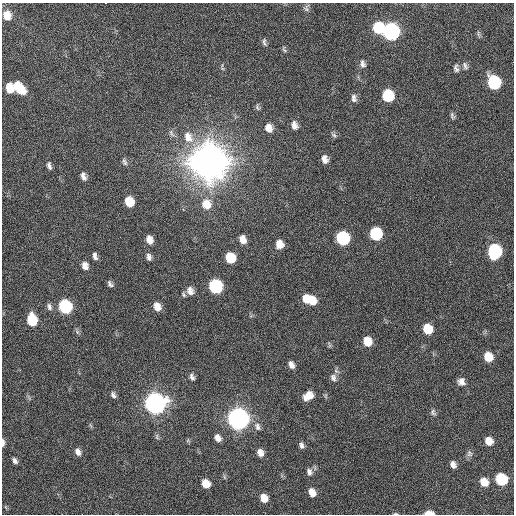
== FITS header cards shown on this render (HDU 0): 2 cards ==
NAXIS1  =                  512 / Axis length
NAXIS2  =                  512 / Axis length

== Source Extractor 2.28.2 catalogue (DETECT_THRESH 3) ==
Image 512 x 512 px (HDU 0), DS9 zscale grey, 1 PNG px = 1 image px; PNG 516 x 516 px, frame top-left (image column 1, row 512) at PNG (2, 3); no overlay
Background 46.1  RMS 7.1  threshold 21.4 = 3 sigma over >= 5 px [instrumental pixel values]
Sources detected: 83; all 83 listed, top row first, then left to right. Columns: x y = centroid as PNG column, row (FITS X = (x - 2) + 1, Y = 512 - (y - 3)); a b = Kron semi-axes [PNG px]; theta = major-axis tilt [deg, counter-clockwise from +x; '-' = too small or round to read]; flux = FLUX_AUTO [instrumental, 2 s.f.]
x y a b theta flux
105 3 3 2 - 2.3e+03
306 8 11 7 74 1.4e+03
7 15 10 8 -72 6.1e+03
378 27 9 8 - 2.2e+04
391 31 9 8 - 1.7e+05
478 34 9 3 -77 8.3e+02
264 42 11 5 -73 1.2e+03
284 49 9 4 -73 8.7e+02
362 64 9 6 -73 1.8e+03
465 66 11 6 -68 1.5e+03
456 68 11 6 -77 1.5e+03
494 82 9 8 - 5.3e+04
10 88 8 6 -76 9.4e+03
19 88 13 7 -47 1.3e+04
388 95 9 8 - 2.8e+04
354 98 11 6 -82 1.8e+03
257 107 9 5 -70 1.0e+03
452 116 9 5 -78 1.0e+03
294 125 10 7 -74 2.8e+03
269 128 10 8 -70 4.2e+03
171 133 11 5 -59 1.5e+03
334 135 8 5 -36 9.9e+02
188 137 17 12 -65 7.2e+03
325 159 8 6 -76 2.6e+03
208 161 11 10 - 2.9e+06
124 162 10 5 -68 1.3e+03
49 166 8 4 -76 1.4e+03
83 176 9 6 -75 2.2e+03
129 202 9 7 -70 1.1e+04
206 204 12 10 -74 7.6e+03
376 234 9 8 - 4.0e+04
342 238 9 8 - 5.6e+04
243 239 9 6 -75 3.6e+03
149 240 8 6 -73 3.8e+03
279 244 8 7 - 4.4e+03
494 251 9 8 - 6.3e+04
95 256 9 5 -73 1.6e+03
149 257 9 6 -79 1.8e+03
230 258 8 7 - 1.4e+04
85 266 9 7 -68 3.0e+03
110 284 7 4 -53 1.3e+03
215 286 9 8 - 6.2e+04
190 291 9 8 - 3.0e+03
183 294 7 5 -62 8.2e+02
306 299 9 6 -76 5.4e+03
311 300 10 8 -56 8.3e+03
65 306 9 7 -64 6.1e+04
49 307 10 6 -74 1.5e+03
157 307 9 6 -68 4.5e+03
32 320 9 7 -79 1.9e+04
427 329 8 7 - 1.2e+04
77 332 7 4 73 8.5e+02
367 341 9 7 -69 8.0e+03
488 357 8 7 - 8.9e+03
291 365 8 6 -70 2.5e+03
192 377 9 6 -65 1.6e+03
333 378 11 8 -73 2.2e+03
461 382 9 8 - 2.8e+03
113 395 8 5 -57 1.4e+03
308 396 11 8 36 5.6e+03
155 403 9 8 - 4.7e+05
433 412 9 7 -69 1.3e+03
238 419 9 8 - 5.4e+05
257 426 11 7 -72 2.3e+03
218 438 9 7 -56 2.9e+03
188 440 6 4 72 6.1e+02
489 441 8 6 -57 5.3e+03
3 443 9 3 89 1.7e+03
301 445 8 5 -74 1.6e+03
78 452 9 6 -65 2.4e+03
260 453 9 7 -69 3.1e+03
469 453 10 8 -68 1.6e+03
15 461 7 4 -57 1.5e+03
453 465 8 6 -65 2.4e+03
309 472 9 7 -71 2.0e+03
224 477 6 4 -71 7.2e+02
501 479 8 7 - 3.6e+04
484 482 8 7 - 6.1e+03
206 483 8 6 -63 6.8e+03
312 492 9 6 -67 4.5e+03
264 498 8 6 -62 5.6e+03
429 513 7 3 2 6.2e+03
396 514 6 3 0 5.2e+02
At the frame edge (FLAGS 8, measured only in part): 4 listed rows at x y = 105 3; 3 443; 429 513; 396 514